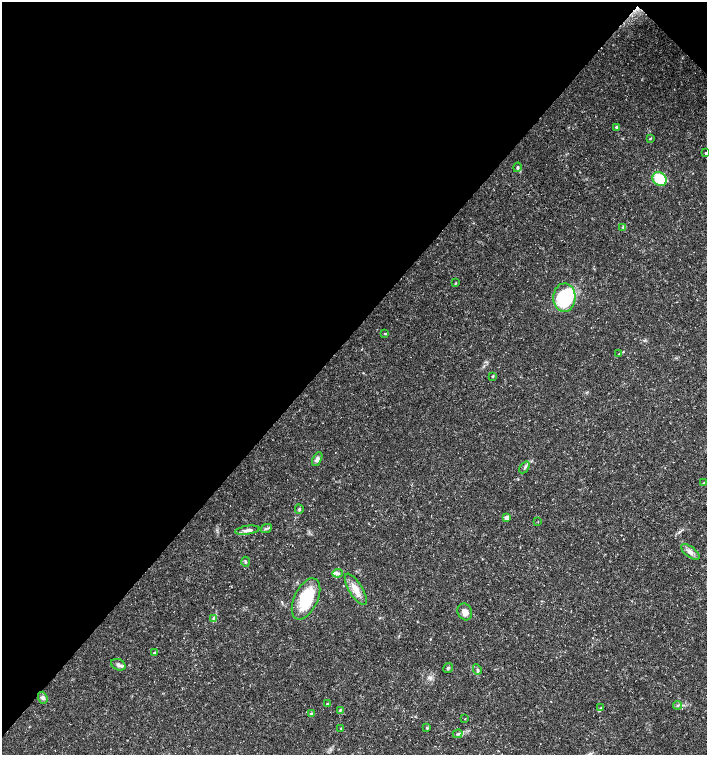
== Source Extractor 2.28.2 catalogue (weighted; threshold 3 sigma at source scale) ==
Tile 2 of 4 x 4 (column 2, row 1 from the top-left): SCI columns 1639-3047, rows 4517-6021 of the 6026 x 6025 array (HDU 1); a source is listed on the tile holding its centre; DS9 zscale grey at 2 x 2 block average (1 PNG px = mean of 2 x 2 image px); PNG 709 x 757 px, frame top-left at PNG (2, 2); each listed source drawn as its Kron ellipse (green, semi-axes under 4 px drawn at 4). Shown black and unused: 45% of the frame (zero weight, under 3 of 5 exposures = <1% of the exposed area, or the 3 px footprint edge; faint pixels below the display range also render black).
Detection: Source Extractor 2.28.2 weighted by HDU 2 'WHT'; one run over the whole footprint, this tile lists its part. Background 0.0583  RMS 0.003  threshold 0.0134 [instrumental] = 3 sigma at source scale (4.5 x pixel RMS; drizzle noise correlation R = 1.50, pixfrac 1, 0.0396/0.0396 arcsec/px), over >= 5 px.
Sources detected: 41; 1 inside a brighter listed object's ellipse — not listed separately; the other 40 listed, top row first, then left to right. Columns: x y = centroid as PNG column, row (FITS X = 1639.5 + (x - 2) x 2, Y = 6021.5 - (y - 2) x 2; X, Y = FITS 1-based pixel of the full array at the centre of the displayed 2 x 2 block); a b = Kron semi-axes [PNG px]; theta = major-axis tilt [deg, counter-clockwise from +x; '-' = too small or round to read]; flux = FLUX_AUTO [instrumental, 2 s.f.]
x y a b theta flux
617 127 3 3 - 2.3
650 139 3 3 - 0.56
706 153 3 2 - 0.8
517 167 5 4 - 1.4
660 179 7 6 - 26
623 227 4 3 - 0.77
456 283 3 2 - 0.43
564 298 14 11 87 50
385 333 3 3 - 0.55
619 354 4 2 - 0.62
493 376 3 2 - 0.85
317 459 7 4 63 2.5
525 467 7 3 54 1.4
704 483 3 2 - 0.45
299 509 4 3 - 0.89
507 518 3 2 - 8
538 521 2 2 - 0.26
266 529 6 3 27 1.3
247 530 12 4 8 3.4
690 552 11 5 -37 3.5
245 562 5 3 - 1.1
338 573 5 3 - 1.6
356 589 18 6 -59 8.3
306 599 22 12 65 36
465 612 9 7 -65 4.8
213 618 3 2 - 0.69
154 653 2 2 - 1.6
118 665 7 5 -23 2.4
448 668 5 3 - 1.3
477 669 5 3 - 1.2
43 698 6 4 -70 1.8
327 704 3 2 - 0.48
677 705 4 3 - 0.95
601 708 3 3 - 0.62
340 710 4 3 - 0.72
311 714 4 3 - 1.6
465 719 2 2 - 0.3
341 728 3 2 - 0.4
427 728 4 3 - 0.87
458 734 5 3 - 1.1
Isophote crosses this tile's border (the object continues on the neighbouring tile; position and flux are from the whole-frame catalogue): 1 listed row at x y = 706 153
Diffuse or blended objects may show on this block-average render without a row.